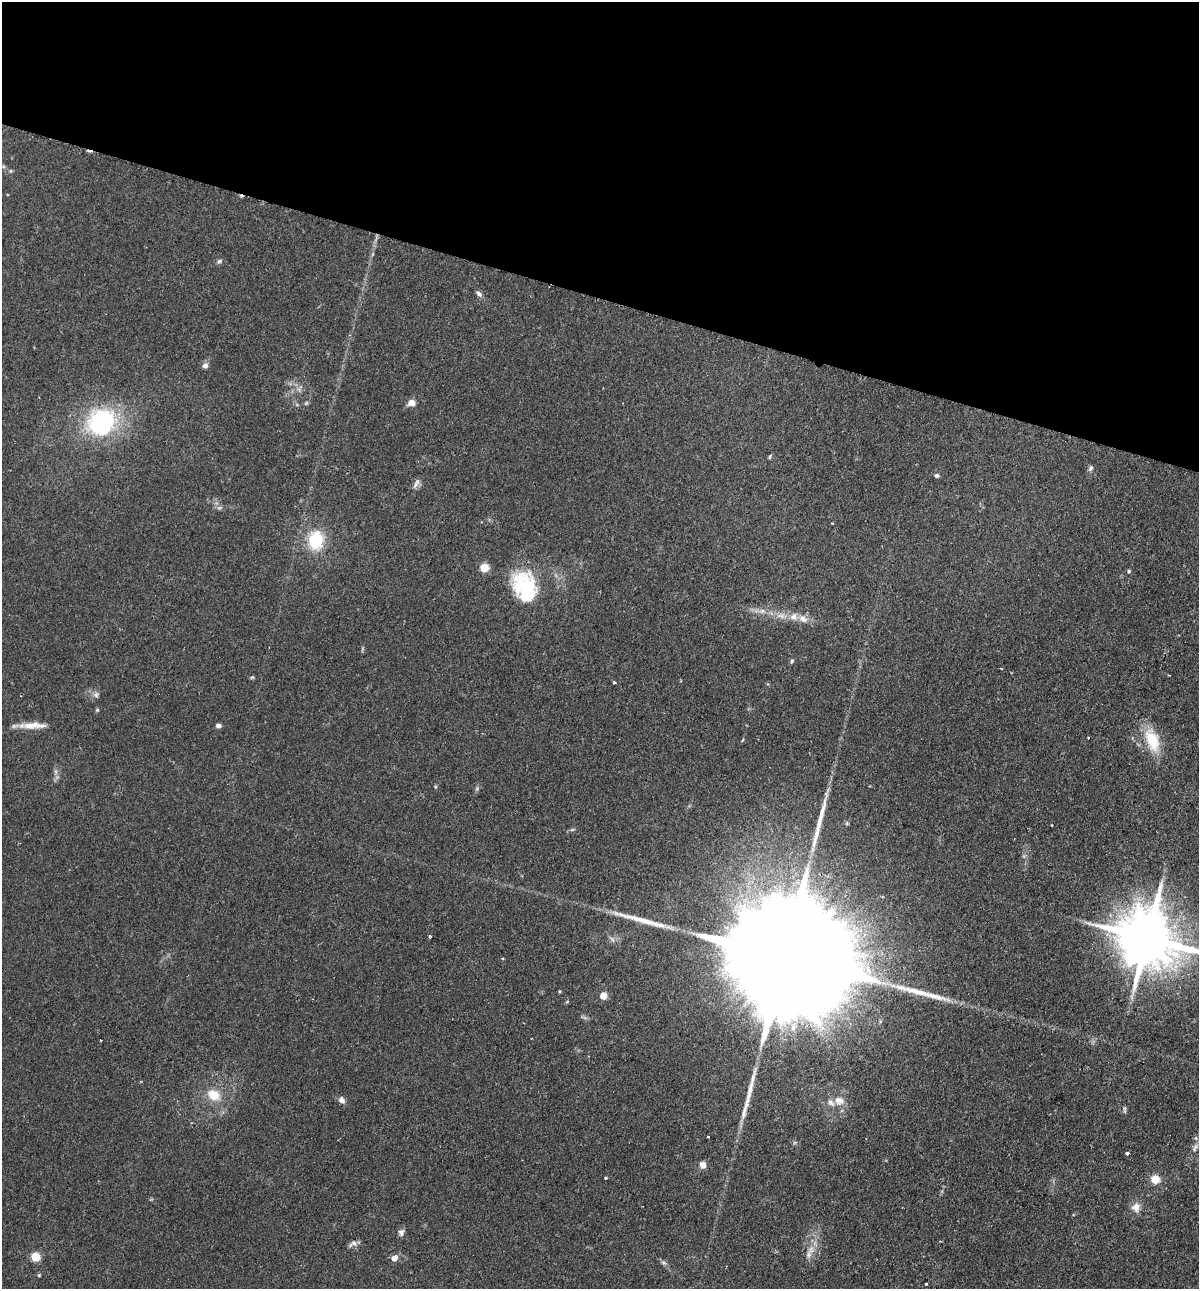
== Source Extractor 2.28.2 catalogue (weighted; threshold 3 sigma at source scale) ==
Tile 2 of 4 x 4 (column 2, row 1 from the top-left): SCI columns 1505-2701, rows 3880-5166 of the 5280 x 5184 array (HDU 1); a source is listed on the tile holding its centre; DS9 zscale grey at full resolution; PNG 1201 x 1291 px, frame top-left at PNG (2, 2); no overlay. Shown black and unused: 23% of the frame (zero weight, under 2 of 3 exposures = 3% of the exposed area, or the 3 px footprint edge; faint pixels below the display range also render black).
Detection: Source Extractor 2.28.2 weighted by HDU 2 'WHT'; one run over the whole footprint, this tile lists its part. Background 0.0824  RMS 0.0058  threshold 0.0261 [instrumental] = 3 sigma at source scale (4.5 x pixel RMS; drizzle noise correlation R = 1.50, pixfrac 1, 0.05/0.05 arcsec/px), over >= 5 px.
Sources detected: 65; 1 too faint to see at this stretch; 1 inside a brighter object's white glare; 1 cosmic-ray / hot-pixel residue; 3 long thin detections or spike segments (spike, bleed or trail) — not listed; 3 inside a brighter listed object's ellipse — not listed separately; the other 56 listed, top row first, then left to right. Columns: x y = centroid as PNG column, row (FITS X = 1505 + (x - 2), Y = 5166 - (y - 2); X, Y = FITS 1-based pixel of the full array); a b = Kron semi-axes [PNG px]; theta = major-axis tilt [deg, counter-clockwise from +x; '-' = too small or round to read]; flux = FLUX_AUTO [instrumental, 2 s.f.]
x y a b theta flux
11 171 6 4 -90 0.7
219 261 7 5 29 1.4
479 294 9 6 -45 1.8
205 366 7 6 - 2.6
411 403 10 8 9 3.4
102 422 28 26 43 71
770 457 7 3 81 0.65
1090 468 7 5 74 1.3
936 475 6 5 - 1.1
416 484 16 6 64 2.4
219 508 6 6 - 1.3
316 540 18 14 89 27
484 568 5 5 - 27
1129 571 5 4 - 0.84
525 587 37 30 -54 40
762 611 8 6 21 2.2
782 616 9 8 - 3.1
803 619 14 9 -24 4.7
792 661 6 4 61 0.89
1169 675 2 2 - 0.51
252 677 5 5 - 0.75
614 683 3 3 - 1
96 695 8 8 - 2
97 710 5 4 - 0.65
32 725 30 9 5 7.9
218 726 7 5 3 1.6
1088 738 3 2 - 0.37
1152 740 33 17 -70 19
56 772 7 4 -72 1.3
847 823 6 3 73 0.68
1052 825 3 2 - 0.46
430 936 3 3 - 0.69
1147 938 18 15 -22 4300
783 957 102 22 -17 62000
603 996 5 5 - 14
793 1027 14 7 76 4.5
214 1095 17 12 -30 11
342 1100 8 7 - 2.5
839 1101 15 12 -18 6
745 1109 39 7 75 8.7
1125 1109 9 4 -77 0.96
708 1137 3 3 - 0.77
1195 1148 12 5 66 2.1
1127 1153 4 3 - 2.6
703 1165 8 7 - 3.6
606 1178 3 3 - 1.1
1155 1179 5 5 - 21
1136 1207 12 11 - 4.7
401 1232 10 7 83 2.1
353 1244 14 6 32 2.2
809 1254 7 6 - 2
35 1257 5 5 - 31
394 1258 5 5 - 5.6
663 1263 8 4 -8 1.2
39 1275 4 4 - 0.71
926 1284 3 3 - 1.8
Overlapping masked pixels (flux is a lower limit): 1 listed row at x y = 783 957
Isophote crosses this tile's border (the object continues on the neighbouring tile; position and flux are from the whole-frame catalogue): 1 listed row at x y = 1147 938